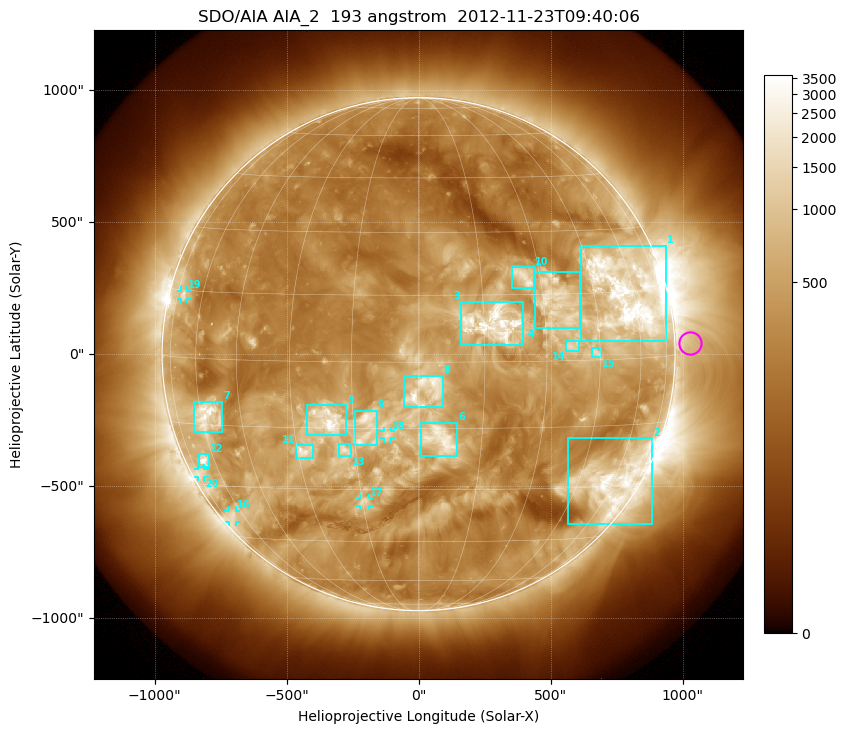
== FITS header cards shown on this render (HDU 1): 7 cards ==
TELESCOP= 'SDO/AIA'
INSTRUME= 'AIA_2'
WAVELNTH=                  193
WAVEUNIT= 'angstrom'
DATE-OBS= '2012-11-23T09:40:06.84'
CTYPE1  = 'HPLN-TAN'
CTYPE2  = 'HPLT-TAN'

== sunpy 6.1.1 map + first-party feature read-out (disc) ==
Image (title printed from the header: SDO/AIA AIA_2  193 angstrom  2012-11-23T09:40:06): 1024 x 1024 px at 2.4 arcsec/px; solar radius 972 arcsec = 405 px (full disc in frame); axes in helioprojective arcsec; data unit not stated in the header (colour bar unlabelled)
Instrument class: DISC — disc imager (sunpy class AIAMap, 193 A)
Bright regions (active regions / flare kernels): reference = the median radial profile (limb darkening/brightening removed); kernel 9 px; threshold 5 sigma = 821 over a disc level ~294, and >= 1.15x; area >= 12 px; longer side >= 10 px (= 24 arcsec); searched inside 0.97 R_sun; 23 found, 20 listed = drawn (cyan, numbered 1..; 5 of them under ~33 arcsec drawn as corner ticks so the feature stays visible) (cap 20 boxes per figure: the strongest are kept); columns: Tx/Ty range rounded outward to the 5 arcsec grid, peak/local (2 s.f.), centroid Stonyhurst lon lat
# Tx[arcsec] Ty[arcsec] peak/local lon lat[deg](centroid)
1 615..940 50..410 16 +57 +15
2 565..885 -645..-320 7.7 +58 -29
3 160..395 30..200 8.3 +17 +9
4 440..615 100..310 6.4 +34 +13
5 -425..-270 -310..-195 9.7 -21 -13
6 10..150 -390..-260 6.1 +5 -17
7 -850..-745 -295..-180 10 -58 -13
8 -55..90 -200..-80 5.2 +2 -6
9 -240..-155 -345..-210 5.8 -12 -15
10 355..440 250..330 7 +26 +19
11 -465..-395 -395..-345 8 -28 -21
12 -835..-795 -430..-380 8.3 -66 -24
13 -305..-255 -385..-340 5.2 -18 -20
14 560..610 10..50 5.2 +37 +3
15 655..690 -15..25 5.2 +44 +2
16 -720..-690 -635..-590 3.8 -67 -38
17 -225..-190 -575..-545 5.2 -15 -33
18 -135..-105 -320..-290 3.7 -7 -16
19 -900..-875 205..240 4.1 -70 +14
20 -835..-810 -465..-435 3.8 -71 -27
Off-limb structures (1.02-1.3 R_sun): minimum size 162 px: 4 found; the strongest spans PA ~230..310 deg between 1.02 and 1.3 R_sun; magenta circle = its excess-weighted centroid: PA ~270 deg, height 1.06 R_sun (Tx ~1030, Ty ~40 arcsec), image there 1.6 x the reference